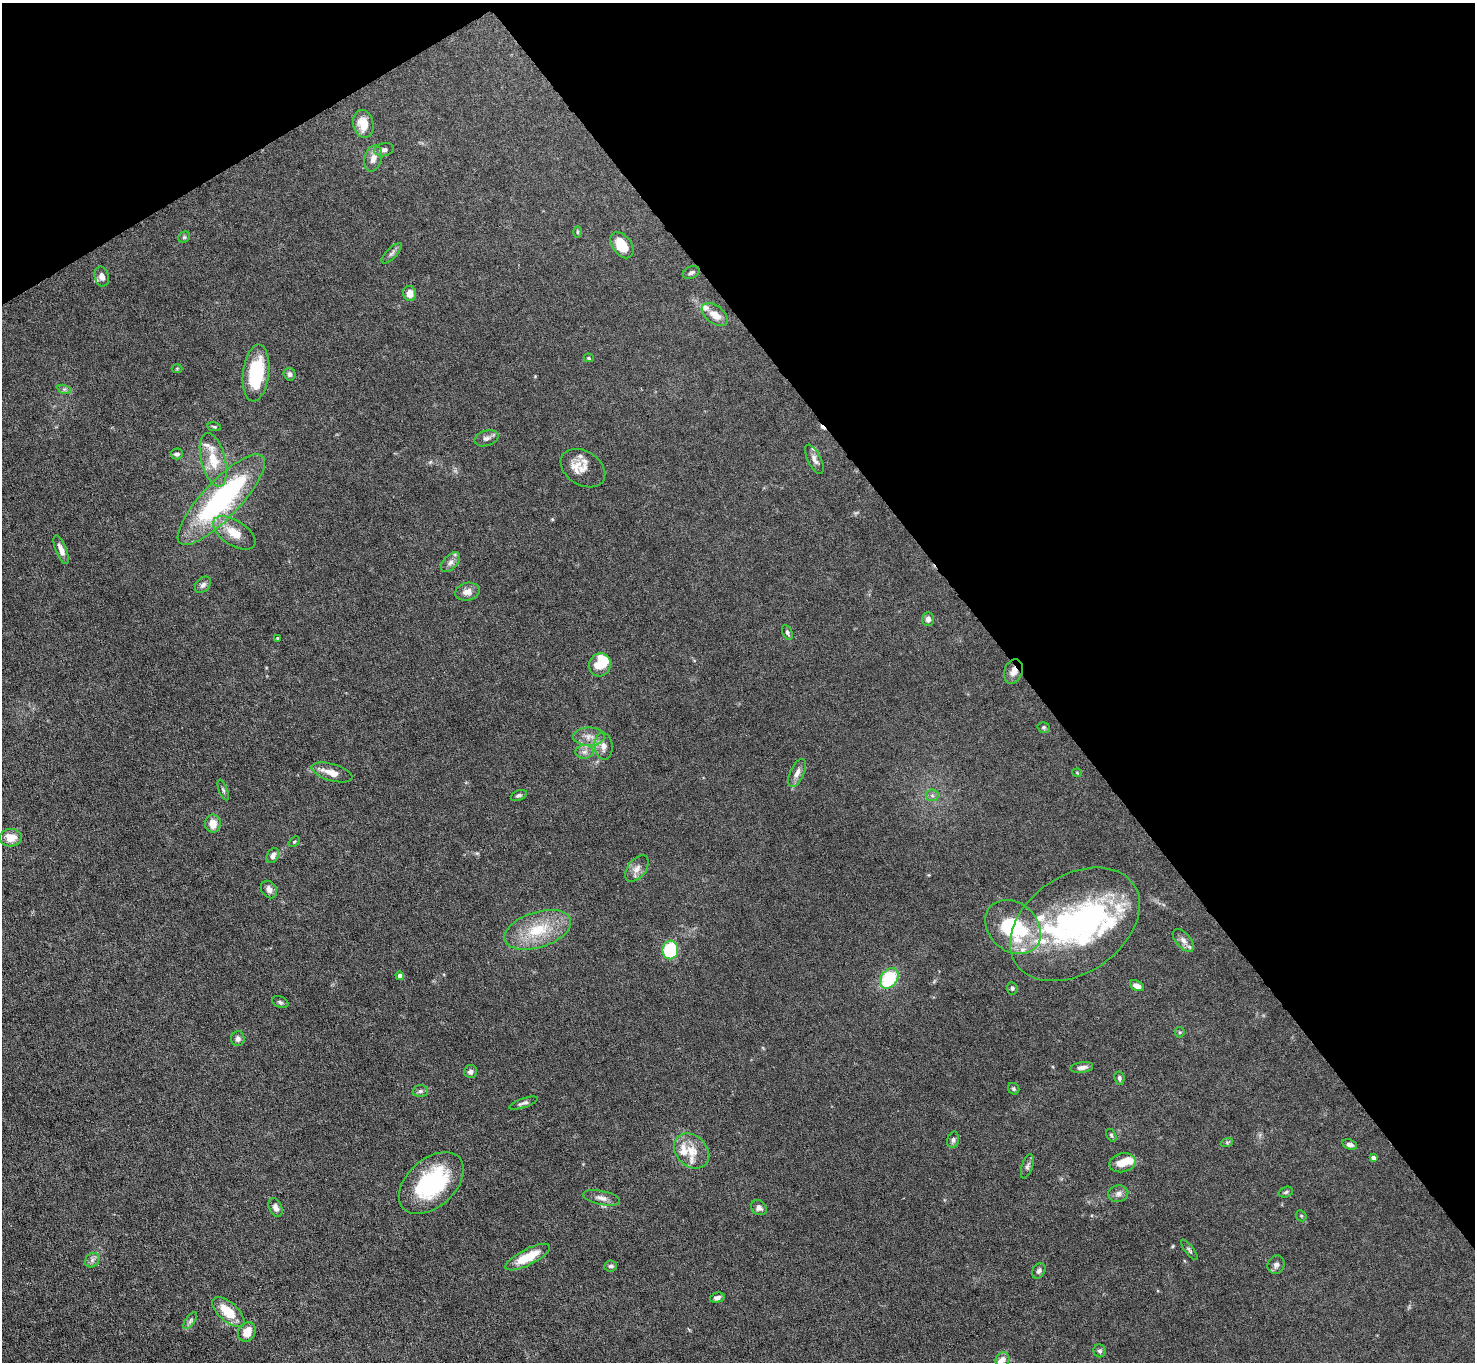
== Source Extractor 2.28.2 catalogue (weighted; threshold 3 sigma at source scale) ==
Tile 3 of 4 x 4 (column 3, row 1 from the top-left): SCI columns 2948-4420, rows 4234-5593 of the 5894 x 5887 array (HDU 1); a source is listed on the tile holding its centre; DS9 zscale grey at full resolution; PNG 1477 x 1364 px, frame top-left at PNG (2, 3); each listed source drawn as its Kron ellipse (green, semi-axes under 4 px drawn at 4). Shown black and unused: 34% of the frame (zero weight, under 4 of 8 exposures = <1% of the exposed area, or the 3 px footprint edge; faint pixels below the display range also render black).
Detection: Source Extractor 2.28.2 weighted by HDU 2 'WHT'; one run over the whole footprint, this tile lists its part. Background 0.0531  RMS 0.0029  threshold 0.0118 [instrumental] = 3 sigma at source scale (4.09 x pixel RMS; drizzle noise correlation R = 1.36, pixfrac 0.8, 0.05/0.05 arcsec/px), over >= 5 px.
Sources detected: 114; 4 inside a brighter object's white glare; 1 cosmic-ray / hot-pixel residue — neither listed nor drawn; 15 inside a brighter listed object's ellipse — not listed separately; the other 94 listed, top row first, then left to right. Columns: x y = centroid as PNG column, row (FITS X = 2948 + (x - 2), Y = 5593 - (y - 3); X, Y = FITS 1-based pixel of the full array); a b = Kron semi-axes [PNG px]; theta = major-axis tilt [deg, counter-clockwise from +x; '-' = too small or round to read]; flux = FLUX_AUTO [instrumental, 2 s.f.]
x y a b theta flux
363 124 14 10 -77 4.1
384 150 10 6 13 0.93
373 158 13 8 75 1.9
577 232 6 4 -89 0.31
184 237 6 5 - 0.4
622 245 15 9 -53 5.9
392 253 13 5 45 0.83
691 272 9 6 21 0.71
102 276 10 7 -75 1.6
410 293 7 6 - 2.5
715 315 15 9 -37 2.7
589 358 5 4 - 0.37
177 368 5 3 - 0.25
256 373 28 13 83 17
290 374 6 6 - 0.68
64 389 7 4 -18 0.51
214 427 7 4 -11 0.38
486 438 12 7 18 1.2
177 454 6 5 - 0.79
814 459 16 6 -63 1.3
213 460 27 12 -76 6.6
583 468 24 17 -32 3.5
221 500 60 18 46 44
234 533 24 12 -33 4.8
61 550 15 5 -68 1.7
450 562 12 6 47 1.3
203 585 9 6 45 0.95
467 592 12 9 10 1.8
928 619 7 6 - 1.1
787 632 8 4 -65 0.59
278 638 4 3 - 0.21
600 665 11 11 - 5.5
1013 671 12 9 70 2.2
1044 727 6 5 - 0.45
589 737 16 9 -1 2.3
604 746 14 9 -83 2
584 752 9 6 1 1.1
332 772 21 8 -16 3
797 773 15 7 66 1.8
1077 773 4 4 - 0.25
223 790 11 4 -70 0.51
519 795 8 5 20 0.55
932 795 6 6 - 0.67
213 824 9 8 - 2.9
11 838 11 9 3 3.4
294 842 6 4 40 0.33
273 856 8 5 61 1.5
637 868 15 9 51 1.9
269 890 9 7 -54 1.3
1075 924 71 48 34 59
1013 927 30 24 -42 24
538 930 34 17 17 11
1183 940 14 7 -49 1.6
670 950 9 8 - 19
400 976 4 4 - 1.6
889 978 11 8 55 16
1137 986 7 5 -26 2
1012 988 6 5 - 0.53
280 1002 9 5 -23 0.56
1180 1032 5 5 - 0.31
238 1039 7 6 - 0.9
1082 1067 11 5 7 1.3
470 1071 6 6 - 0.92
1119 1078 6 5 - 0.6
1014 1089 6 5 - 0.44
420 1091 7 6 - 0.64
524 1103 15 4 18 0.82
1111 1135 7 4 -61 0.41
953 1140 8 5 75 0.72
1227 1142 6 4 19 0.37
1350 1144 7 5 -20 1.1
692 1151 19 15 -44 4.5
1373 1158 4 4 - 1.2
1123 1163 13 9 13 3.5
1027 1166 13 5 72 0.79
431 1183 38 24 42 25
1286 1192 7 5 18 0.5
1118 1194 10 8 13 1.2
601 1198 19 7 -12 1.7
275 1208 10 6 -63 1.2
759 1208 8 7 - 1.3
1301 1216 6 5 - 0.35
1189 1250 12 3 -52 0.54
528 1257 24 8 27 7
92 1260 8 6 48 0.84
1276 1265 9 8 - 1.1
611 1266 6 5 - 0.58
1039 1271 8 6 58 0.79
717 1298 7 5 14 0.97
228 1312 19 9 -41 6.4
190 1321 10 4 55 0.7
247 1332 10 8 56 3.8
1100 1351 6 6 - 0.64
1003 1359 7 7 - 1.3
Overlapping masked pixels (flux is a lower limit): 1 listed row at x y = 1013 671